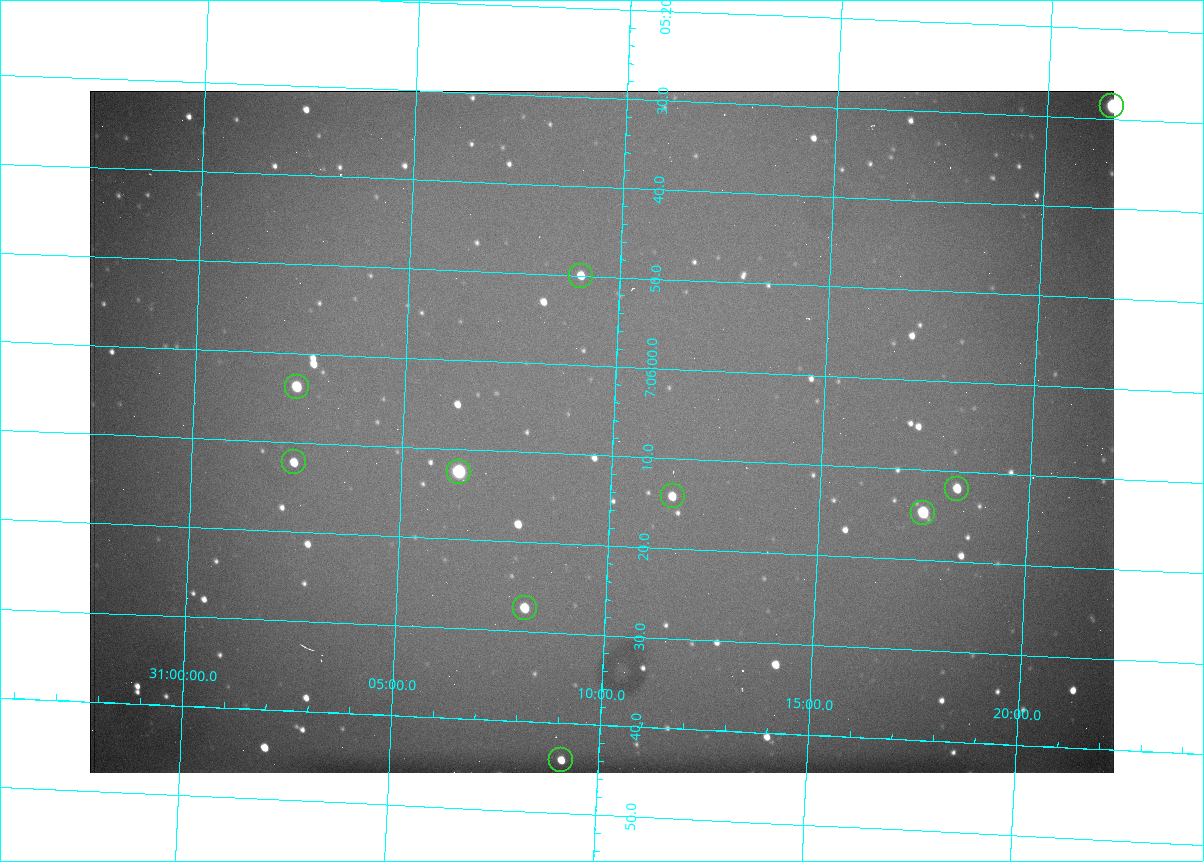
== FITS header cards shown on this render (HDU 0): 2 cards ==
NAXIS1  =                 1024 /fastest changing axis
NAXIS2  =                  682 /next to fastest changing axis

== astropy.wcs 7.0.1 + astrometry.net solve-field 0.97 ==
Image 1024 x 682 px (HDU 0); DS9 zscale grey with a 90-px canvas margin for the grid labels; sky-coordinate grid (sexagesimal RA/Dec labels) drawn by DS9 from the SOLVED WCS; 10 Tycho-2 reference stars matched to detected sources circled (green)
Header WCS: RA---TAN/DEC--TAN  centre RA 07:06:07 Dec +31:10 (106.53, +31.16 deg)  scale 1.43 arcsec/px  FOV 24.4' x 16.3'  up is -93 deg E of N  parity flipped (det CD > 0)
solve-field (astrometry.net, Tycho-2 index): VERIFIED the header's WCS against the Tycho-2 star catalogue (10 matches, 0 conflicts) and refined it, rather than solving blind
Solved WCS: RA---TAN-SIP/DEC--TAN-SIP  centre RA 07:06:07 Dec +31:10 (106.53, +31.16 deg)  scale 1.43 arcsec/px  FOV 24.4' x 16.3'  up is -92 deg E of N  parity flipped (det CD > 0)
The solver's refit moves the header's centre by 0.4 arcsec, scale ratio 0.999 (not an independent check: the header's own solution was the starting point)
Tycho-2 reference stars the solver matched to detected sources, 10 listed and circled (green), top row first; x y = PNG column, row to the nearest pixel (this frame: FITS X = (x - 90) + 1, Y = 682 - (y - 91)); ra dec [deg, ICRS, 3 dp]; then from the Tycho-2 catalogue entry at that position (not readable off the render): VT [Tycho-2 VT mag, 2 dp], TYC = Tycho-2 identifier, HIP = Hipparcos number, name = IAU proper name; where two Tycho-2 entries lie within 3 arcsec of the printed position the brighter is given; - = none
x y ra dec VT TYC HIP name
1112 106 106.369 +31.359 8.79 2438-636-1 - -
581 276 106.458 +31.151 12.35 2438-728-1 - -
297 387 106.516 +31.041 10.39 2438-398-1 - -
294 462 106.551 +31.041 11.84 2438-663-1 - -
459 472 106.552 +31.106 9.20 2438-180-1 - -
957 489 106.550 +31.305 11.61 2438-184-1 - -
673 496 106.559 +31.192 11.79 2438-1039-1 - -
923 513 106.562 +31.292 10.01 2438-106-1 - -
525 608 106.614 +31.135 11.36 2438-550-1 - -
561 760 106.684 +31.152 11.76 2438-931-1 - -